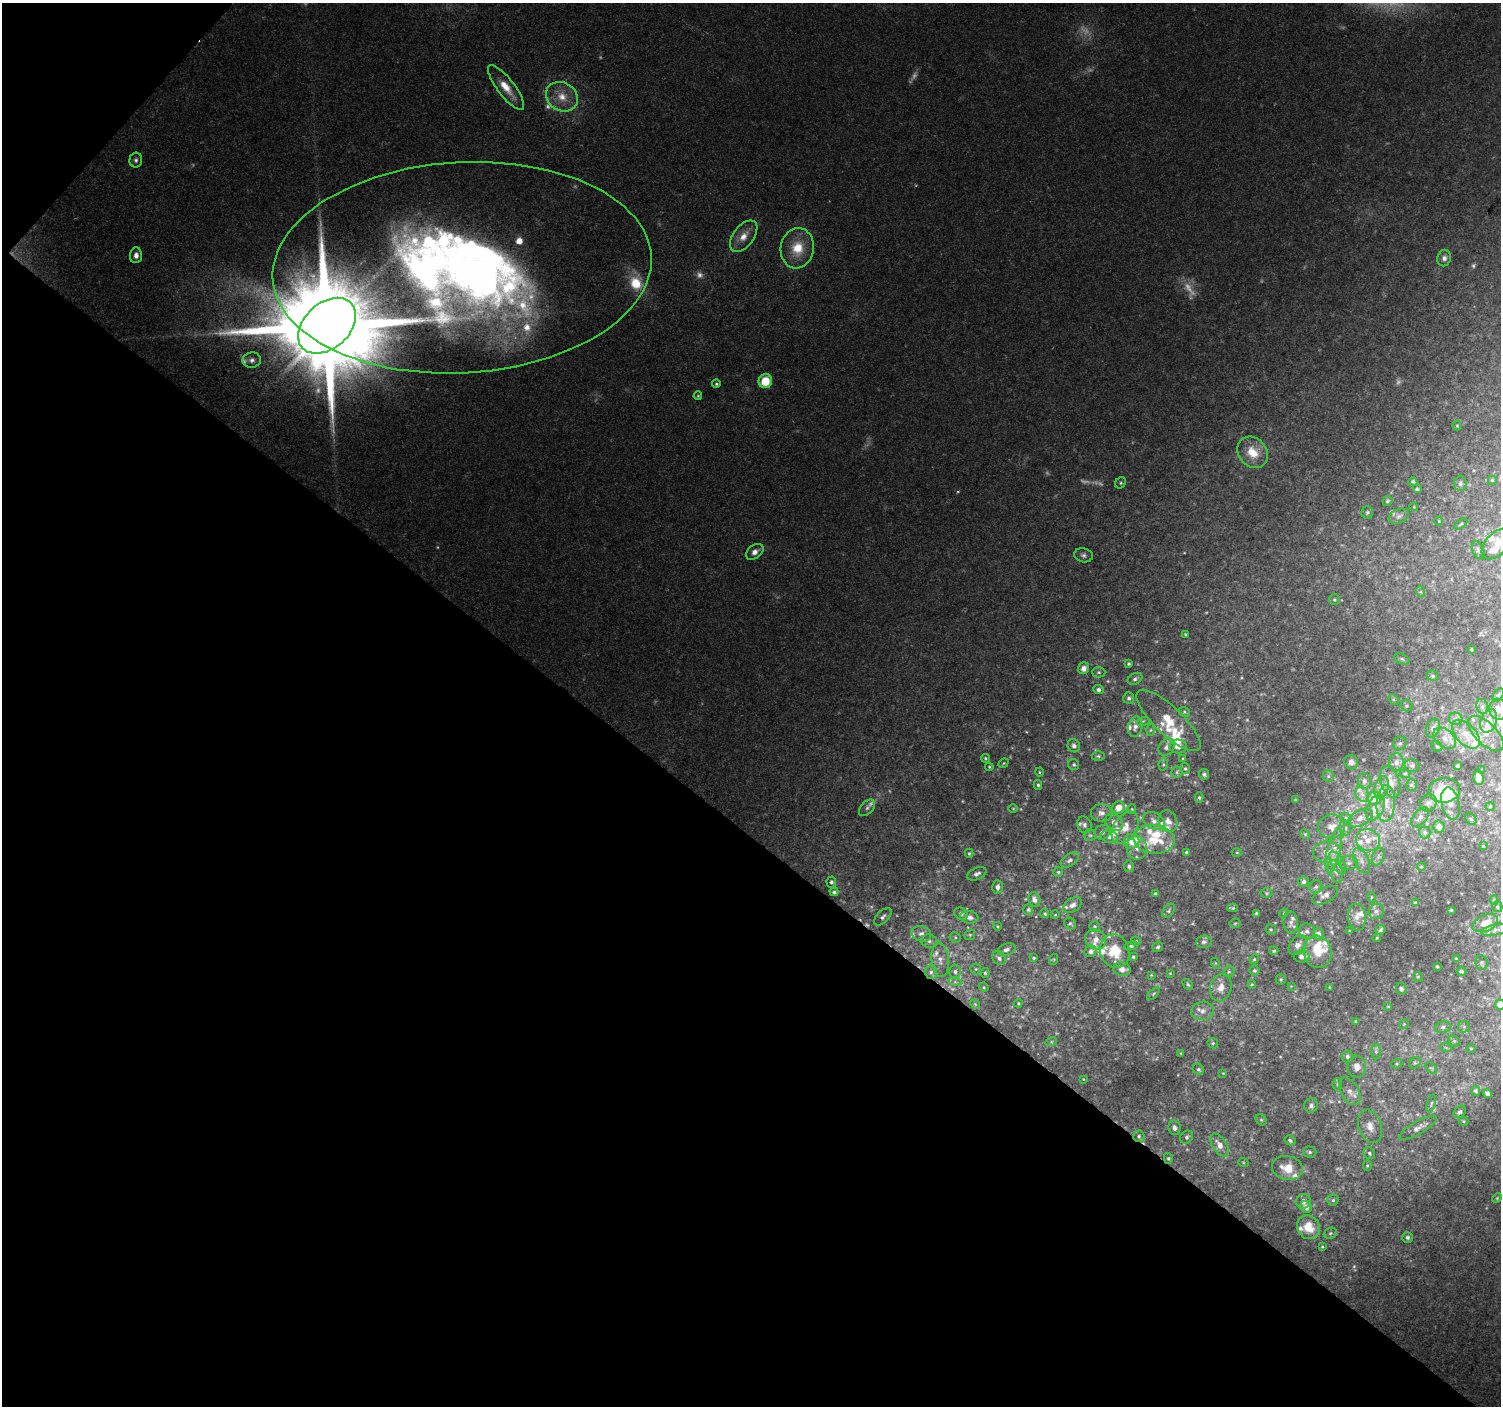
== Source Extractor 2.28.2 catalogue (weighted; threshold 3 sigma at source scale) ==
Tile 9 of 4 x 4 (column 1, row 3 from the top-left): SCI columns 1-1499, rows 1577-2980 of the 6003 x 6027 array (HDU 1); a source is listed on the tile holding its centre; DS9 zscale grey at full resolution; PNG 1503 x 1408 px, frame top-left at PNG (2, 3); each listed source drawn as its Kron ellipse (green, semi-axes under 4 px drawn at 4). Shown black and unused: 42% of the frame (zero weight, under 2 of 3 exposures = <1% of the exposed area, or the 3 px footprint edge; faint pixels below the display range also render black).
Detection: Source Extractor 2.28.2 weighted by HDU 2 'WHT'; one run over the whole footprint, this tile lists its part. Background 0.0974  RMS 0.0081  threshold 0.0364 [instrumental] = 3 sigma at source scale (4.5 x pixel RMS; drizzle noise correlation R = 1.50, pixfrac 1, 0.0396/0.0396 arcsec/px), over >= 5 px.
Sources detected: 358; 31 too faint to see at this stretch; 1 inside a brighter object's white glare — neither listed nor drawn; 46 inside a brighter listed object's ellipse — not listed separately; the other 280 listed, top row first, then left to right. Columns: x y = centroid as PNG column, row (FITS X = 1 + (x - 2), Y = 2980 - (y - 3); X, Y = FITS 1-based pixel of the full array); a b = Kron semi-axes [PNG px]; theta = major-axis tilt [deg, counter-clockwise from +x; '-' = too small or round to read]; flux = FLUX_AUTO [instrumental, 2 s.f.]
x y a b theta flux
506 88 27 8 -53 14
562 97 17 14 -33 16
136 160 7 6 - 2.4
744 236 18 10 52 10
797 248 20 16 82 23
136 255 8 6 85 4.6
1444 258 8 7 - 3.6
462 268 189 105 3 1300
327 326 33 22 43 29000
252 360 9 7 10 3.8
765 381 7 6 - 23
716 384 4 4 - 1.3
698 396 4 3 - 0.94
1457 426 5 4 - 0.89
1253 452 17 14 -49 17
1492 480 5 5 - 0.97
1413 481 4 4 - 1.3
1121 483 6 5 - 1.4
1460 483 8 6 87 2.3
1417 489 5 4 - 1.4
1387 501 5 4 - 1.4
1414 507 4 3 - 0.71
1367 512 6 6 - 1.7
1399 516 11 7 24 3.1
1439 521 4 4 - 0.72
1461 524 7 3 34 0.95
1497 544 18 11 45 12
1478 550 9 5 -68 2.3
755 552 10 6 38 5.5
1084 555 9 7 -11 2.9
1421 592 5 3 - 1.2
1334 600 5 5 - 1.4
1185 634 4 4 - 0.87
1471 649 3 2 - 0.92
1402 659 8 5 -22 1.7
1129 664 3 3 - 1.3
1083 668 6 5 - 6.1
1099 672 7 5 -1 1.5
1433 676 6 5 - 1.6
1135 679 8 5 27 2.1
1098 690 5 4 - 2.5
1498 695 7 4 59 1.4
1129 698 6 5 - 2.2
1393 699 6 4 -46 1.2
1406 706 6 6 - 1.4
1482 706 7 6 - 2.3
1498 709 10 9 - 8
1184 712 6 4 -22 1.2
1456 719 7 6 - 2
1168 720 42 14 -44 21
1143 721 6 4 17 1.5
1489 721 12 8 71 8.4
1135 727 10 7 77 5.4
1433 728 10 6 64 3
1150 730 6 4 87 1.2
1466 734 17 10 -47 10
1486 734 22 11 -45 11
1445 738 13 9 -40 6.8
1400 743 7 6 - 1.9
1074 746 7 6 - 3.4
1178 746 9 7 -2 4.8
1437 746 6 5 - 1.3
1167 747 9 7 52 4.2
1098 756 6 4 0 1.4
985 758 4 4 - 1.2
1183 759 3 3 - 0.79
1351 762 7 7 - 4.1
1396 762 9 7 87 3.9
1004 763 5 4 - 0.98
1074 765 6 5 - 1.6
1163 765 6 4 78 1.4
1412 765 7 6 - 2
1457 766 3 3 - 1.3
989 767 4 3 - 0.88
1185 768 6 4 -74 1.4
1482 769 3 2 - 0.51
1039 772 4 4 - 0.82
1177 772 5 5 - 1.4
1405 773 5 3 - 0.88
1204 774 5 5 - 1.7
1328 776 6 5 - 1.8
1478 778 7 5 -81 5.1
1364 781 8 6 88 3
1390 782 16 9 -71 9.5
1038 785 5 4 - 1.5
1411 785 5 5 - 1.4
1382 787 11 7 73 4.7
1444 790 16 12 7 38
1362 794 8 6 -60 3.5
1199 798 5 4 - 1.4
1374 798 7 6 - 10
1295 800 4 3 - 0.8
1386 803 18 9 87 9.3
1428 803 9 8 - 3.3
1451 803 16 9 -76 7.9
1490 806 4 4 - 0.79
1119 807 6 6 - 10
867 808 10 6 48 2.8
1013 808 4 3 - 0.69
1375 808 13 8 63 7.7
1132 809 4 4 - 0.99
1101 813 10 8 -4 4.8
1420 817 11 6 49 3.7
1346 818 6 4 -19 1.2
1360 818 13 7 28 5.4
1471 819 6 5 - 1.4
1154 821 11 8 -27 5
1168 821 11 9 -66 5.7
1114 822 10 7 -41 5
1084 825 8 7 - 2.6
1331 826 14 12 8 9.2
1125 827 17 11 57 10
1439 827 6 6 - 5.3
1345 828 8 5 -82 2.3
1102 832 8 7 - 3.1
1425 832 6 6 - 1.6
1305 834 5 4 - 1.1
1090 835 6 6 - 1.5
1109 837 9 6 -14 2.7
1154 839 20 14 -7 19
1368 840 12 10 -27 9.9
1132 841 7 7 - 13
1483 846 3 3 - 0.53
1137 848 11 10 - 5.4
1334 851 22 6 77 8.4
1186 852 3 3 - 1.1
1327 852 14 10 8 7.8
969 853 4 4 - 1
1237 853 5 3 - 0.8
1378 857 9 5 68 2.9
1070 860 10 6 34 2.6
1361 861 13 7 -64 5.8
1338 863 13 6 -58 4.6
1349 863 9 7 4 3.2
1129 866 6 5 - 2.1
1421 867 4 4 - 0.9
1335 871 12 6 -67 4.2
1058 872 5 4 - 1.3
977 874 10 6 24 3.2
831 882 5 5 - 1.8
1303 882 5 5 - 2.4
997 887 6 5 - 3.3
1316 887 6 6 - 1.8
834 892 4 3 - 1.7
1266 893 6 5 - 1.2
1155 894 4 3 - 1.1
1325 895 14 7 28 4.5
1371 897 5 3 - 0.72
1034 900 7 6 - 4.9
1494 900 5 4 - 1
1415 903 4 3 - 0.94
1072 905 10 6 33 4.5
1497 907 5 5 - 1.4
1232 908 5 2 - 1.1
1028 909 5 5 - 1.6
1451 910 3 3 - 0.79
1169 911 8 5 51 1.7
1376 911 8 7 - 3.1
1256 913 4 3 - 1.2
1284 913 5 3 - 0.76
961 914 7 5 -33 2.7
1045 914 4 4 - 1.3
1055 915 4 3 - 0.66
883 917 11 6 45 2.9
969 917 9 6 -7 4.4
1357 917 13 8 -83 6.9
1291 922 11 7 -84 3.7
1070 923 6 5 - 1.5
1235 923 5 5 - 1.2
1485 923 13 8 22 13
997 926 4 3 - 0.75
1095 927 5 5 - 1.2
1271 929 5 5 - 1.1
1381 930 5 4 - 1.9
1496 930 15 5 11 4.1
1307 931 8 7 - 3.8
1349 931 4 3 - 0.72
921 934 10 8 -18 5.3
1318 934 6 5 - 4
970 935 6 5 - 1.2
955 937 5 5 - 1.4
1377 938 4 4 - 0.88
1096 939 11 9 -34 7.3
929 941 8 6 -11 3.3
1136 941 5 4 - 1.3
1204 942 8 6 6 2.4
1298 945 11 7 50 5.1
1131 946 7 4 13 1.5
1158 947 5 5 - 1.9
1006 950 9 6 16 3.1
1091 951 6 5 - 2.7
1115 951 17 14 -70 23
1274 951 5 3 - 0.93
1317 952 16 14 -74 20
1302 956 8 6 0 3.5
1133 957 4 4 - 1.2
999 958 7 6 - 3.1
1034 958 3 3 - 0.98
1054 959 5 3 - 0.79
1254 959 5 4 - 0.99
1456 959 3 3 - 0.81
940 960 17 8 -85 6.9
1215 963 5 3 - 0.76
1482 963 7 6 - 1.6
1437 967 3 3 - 1.3
976 969 5 5 - 1.2
1122 969 9 7 -8 7.1
1254 970 5 5 - 1.5
955 971 7 6 - 2.4
1461 971 5 4 - 1.7
931 972 7 6 - 2.5
1229 972 6 5 - 1.3
985 973 5 4 - 1.2
1170 973 4 3 - 0.78
1151 975 3 3 - 0.76
1418 977 5 4 - 0.92
1281 979 5 5 - 1.1
955 982 6 4 -18 1.3
1188 984 6 4 -49 1.4
1252 984 4 4 - 0.93
1291 986 3 3 - 0.55
984 987 5 4 - 0.95
1329 987 3 2 - 0.59
1221 988 14 10 75 8.5
1401 989 6 5 - 2.1
1153 994 8 4 45 1.3
1018 1003 4 3 - 0.84
975 1004 5 4 - 1
1500 1004 5 5 - 5.9
1388 1007 4 3 - 0.61
1202 1011 11 9 9 6
1356 1021 4 3 - 0.99
1404 1024 5 4 - 1.1
1443 1027 8 5 16 2.3
1464 1027 6 5 - 1.6
1454 1041 6 5 - 1.3
1051 1042 6 4 18 1.1
1213 1043 5 5 - 1.2
1446 1048 6 3 -20 1.1
1471 1048 5 3 - 0.81
1376 1052 7 5 90 1.8
1181 1053 4 3 - 0.7
1347 1057 6 6 - 2.4
1415 1063 6 5 - 1.4
1397 1064 6 4 21 1.1
1357 1067 11 9 -80 5.9
1431 1068 7 4 -42 1.1
1198 1069 6 5 - 1.5
1223 1073 3 3 - 0.6
1083 1079 3 2 - 0.63
1337 1084 6 4 84 1.4
1350 1091 15 9 -60 6.8
1476 1091 5 4 - 1.9
1488 1094 5 4 - 4
1431 1104 9 4 75 1.4
1311 1106 7 6 - 3.1
1459 1112 7 5 46 1.9
1261 1120 6 5 - 1.3
1463 1121 5 4 - 0.94
1370 1126 17 11 -71 9.4
1174 1128 7 6 - 3.5
1418 1128 21 6 30 6.1
1139 1136 6 5 - 1.5
1187 1137 7 6 - 2.5
1290 1140 6 4 -31 1.6
1219 1145 13 7 -56 7.1
1310 1152 7 5 -1 1.8
1369 1153 6 5 - 1.6
1168 1158 5 4 - 1.1
1243 1162 5 3 - 0.76
1367 1165 5 4 - 1.1
1287 1168 15 12 -11 14
1497 1198 5 3 - 0.88
1333 1200 5 5 - 1.4
1303 1201 7 7 - 4
1306 1207 6 5 - 5
1308 1227 12 11 - 18
1330 1233 7 5 23 1.7
1407 1237 5 5 - 2
1322 1246 4 4 - 0.97
Overlapping masked pixels (flux is a lower limit): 1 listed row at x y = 462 268
Isophote crosses this tile's border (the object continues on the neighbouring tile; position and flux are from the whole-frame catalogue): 3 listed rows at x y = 1497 544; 1498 709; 1500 1004
Unlisted compact peaks at least as high as the median listed source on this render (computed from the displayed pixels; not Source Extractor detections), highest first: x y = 958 491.